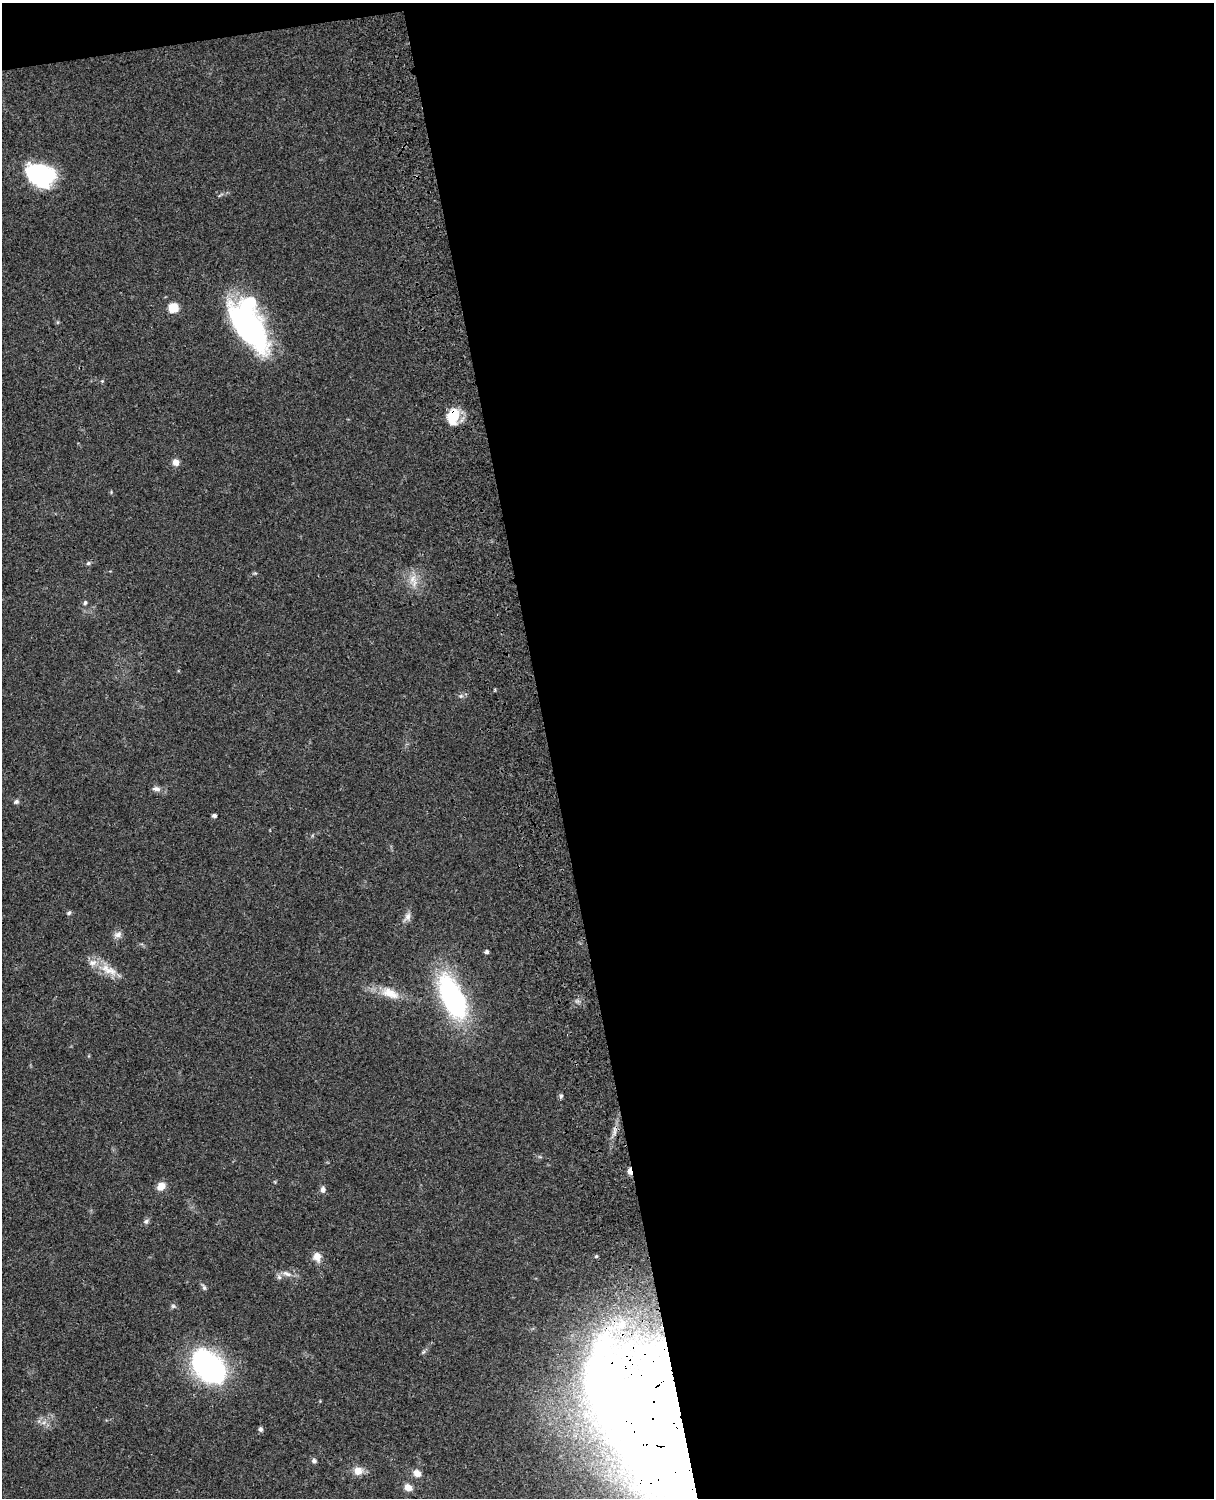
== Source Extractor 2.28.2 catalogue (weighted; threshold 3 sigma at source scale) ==
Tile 4 of 4 x 3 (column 4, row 1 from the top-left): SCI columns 3757-4968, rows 3268-4763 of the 5087 x 4926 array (HDU 1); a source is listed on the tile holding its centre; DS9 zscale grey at full resolution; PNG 1216 x 1500 px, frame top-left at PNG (2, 3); no overlay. Shown black and unused: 56% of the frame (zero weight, under 3 of 4 exposures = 6% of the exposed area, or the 3 px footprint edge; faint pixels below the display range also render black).
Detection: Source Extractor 2.28.2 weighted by HDU 2 'WHT'; one run over the whole footprint, this tile lists its part. Background 0.099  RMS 0.0063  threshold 0.0285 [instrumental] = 3 sigma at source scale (4.5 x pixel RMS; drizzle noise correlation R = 1.50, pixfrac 1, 0.05/0.05 arcsec/px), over >= 5 px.
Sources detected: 41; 3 inside a brighter object's white glare — not listed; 2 inside a brighter listed object's ellipse — not listed separately; the other 36 listed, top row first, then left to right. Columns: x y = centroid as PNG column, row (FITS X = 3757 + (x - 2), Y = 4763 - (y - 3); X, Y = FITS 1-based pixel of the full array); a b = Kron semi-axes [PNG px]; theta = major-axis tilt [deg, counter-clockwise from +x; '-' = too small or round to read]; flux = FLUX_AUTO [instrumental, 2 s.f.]
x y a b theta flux
40 175 30 22 -21 55
173 307 12 11 - 7.5
248 326 54 24 -54 120
102 381 4 4 - 0.61
453 417 22 14 82 15
176 462 8 7 - 3.8
88 563 5 5 - 1.1
412 579 14 9 66 6.1
85 603 6 5 - 1.1
156 789 11 6 -5 2.6
16 802 7 6 - 1.4
214 815 4 4 - 1.7
69 913 6 5 - 1.1
407 917 12 8 65 3.1
118 934 11 8 18 2.9
487 952 4 4 - 1.7
110 971 26 10 -16 9.5
390 993 28 12 -22 12
453 998 50 22 -65 100
561 1096 6 5 - 1.1
630 1171 6 4 -78 9.6
161 1186 12 9 48 5.1
323 1189 7 6 - 2.6
146 1221 8 6 37 1.6
317 1257 10 9 - 5.4
286 1274 12 6 -23 3.4
279 1277 7 6 - 1.7
204 1287 9 5 -65 1.4
173 1306 6 6 - 1.2
209 1366 33 21 -46 140
649 1414 152 75 -54 1100
261 1429 6 5 - 1.6
314 1461 6 5 - 1.7
358 1471 9 8 - 7.1
417 1473 9 7 -42 4.6
408 1487 9 7 -28 5.1
Overlapping masked pixels (flux is a lower limit): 3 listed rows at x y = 453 417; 630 1171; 649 1414
Isophote crosses this tile's border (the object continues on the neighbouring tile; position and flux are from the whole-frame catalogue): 1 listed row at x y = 649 1414